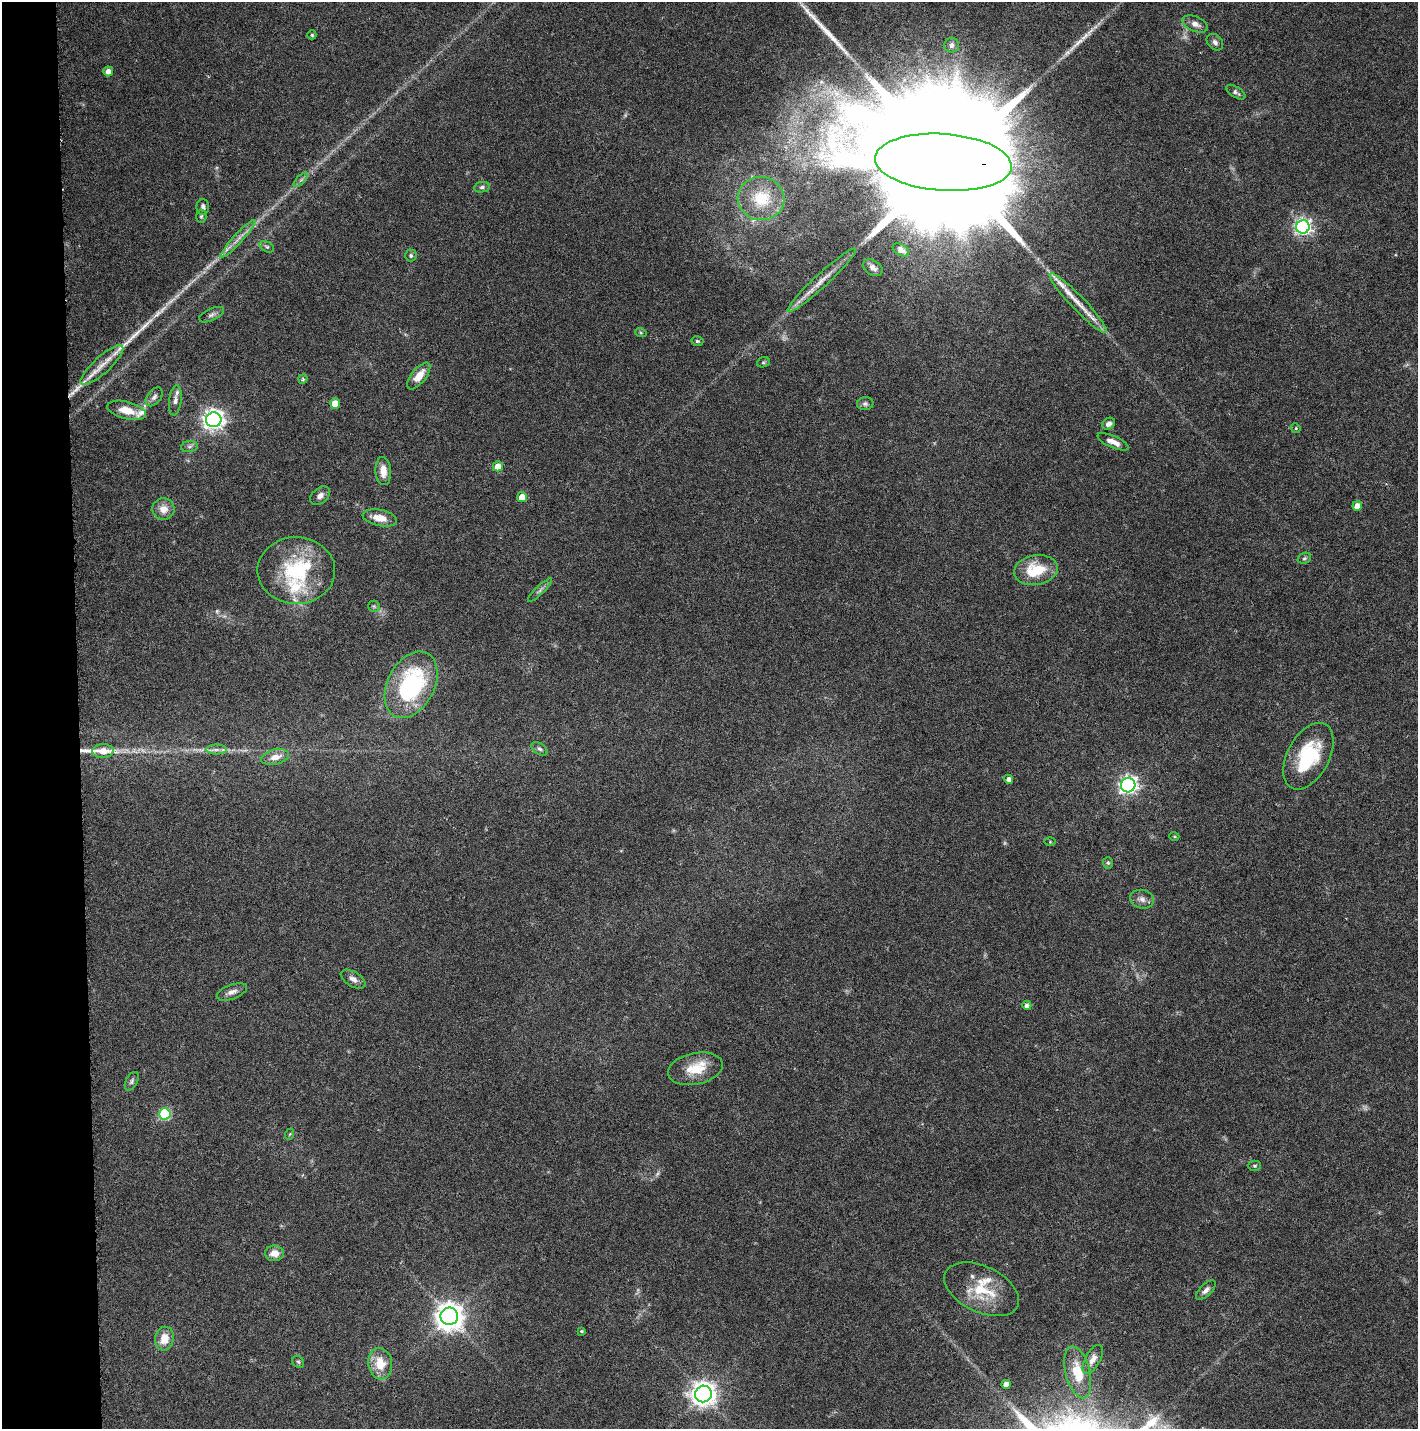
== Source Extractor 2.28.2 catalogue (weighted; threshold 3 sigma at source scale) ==
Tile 4 of 3 x 3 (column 1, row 2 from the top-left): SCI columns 148-1563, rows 1429-2855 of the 4545 x 4293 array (HDU 1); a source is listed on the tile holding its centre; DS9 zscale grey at full resolution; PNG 1420 x 1431 px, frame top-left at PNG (2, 2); each listed source drawn as its Kron ellipse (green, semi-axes under 4 px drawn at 4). Shown black and unused: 5% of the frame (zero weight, under 3 of 6 exposures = <1% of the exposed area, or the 3 px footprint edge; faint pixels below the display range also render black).
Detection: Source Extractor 2.28.2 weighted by HDU 2 'WHT'; one run over the whole footprint, this tile lists its part. Background 0.0301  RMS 0.0024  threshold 0.00996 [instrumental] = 3 sigma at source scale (4.09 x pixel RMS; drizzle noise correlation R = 1.36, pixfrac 0.8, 0.0396/0.0396 arcsec/px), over >= 5 px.
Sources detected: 98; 6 too faint to see at this stretch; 5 long thin detections or spike segments (spike, bleed or trail) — neither listed nor drawn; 6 inside a brighter listed object's ellipse — not listed separately; the other 81 listed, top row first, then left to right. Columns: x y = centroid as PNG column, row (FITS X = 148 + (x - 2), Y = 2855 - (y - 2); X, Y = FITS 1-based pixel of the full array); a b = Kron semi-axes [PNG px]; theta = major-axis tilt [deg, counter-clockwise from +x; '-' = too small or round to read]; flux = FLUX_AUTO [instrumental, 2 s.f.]
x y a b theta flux
1195 24 13 7 -23 1.4
312 35 4 4 - 0.35
1215 42 9 7 -46 0.8
951 45 7 7 - 1.2
108 71 5 5 - 1.4
1236 92 11 5 -32 0.63
943 162 68 28 -4 23000
301 180 9 3 45 0.55
482 187 8 5 10 0.53
761 199 23 21 -9 9.7
203 207 8 6 90 0.78
201 216 6 5 - 0.39
1303 227 7 6 - 75
238 239 25 4 48 2
267 247 8 5 -28 0.45
901 250 9 5 -31 1
411 255 6 6 - 0.46
873 268 10 7 -35 1.2
822 280 46 6 43 3.6
1078 303 41 7 -46 4.5
212 315 13 6 24 0.8
641 333 6 4 -19 0.29
697 341 6 4 -15 0.35
763 362 6 5 - 0.36
102 365 28 8 42 3.8
419 376 16 7 52 3.4
303 379 5 4 - 0.36
154 397 11 6 53 0.82
175 400 15 6 83 1
335 404 5 5 - 3.8
865 404 8 6 9 0.62
127 410 19 8 -14 3.4
214 420 7 7 - 140
1109 424 7 5 34 0.81
1296 428 5 4 - 0.3
1113 442 17 6 -24 1.7
189 447 8 5 6 0.66
498 466 5 5 - 3
383 471 14 8 -87 2.3
320 496 11 7 40 1.1
522 497 5 5 - 2.8
1357 506 5 4 - 2.2
163 509 11 11 - 2.2
380 518 17 8 -11 3.2
1304 558 7 5 21 0.45
1036 570 22 14 10 8.3
296 571 39 33 -1 19
540 590 16 4 44 0.78
374 606 6 5 - 0.4
411 685 35 23 63 30
540 749 9 5 -35 0.6
216 750 10 5 0 0.88
103 751 10 7 2 2.2
1308 756 36 21 61 15
275 757 14 7 13 2.1
1009 779 4 4 - 1.1
1128 785 7 7 - 88
1174 836 5 3 - 0.21
1050 842 5 3 - 0.23
1108 863 6 5 - 0.4
1142 899 12 9 -13 1.3
353 979 14 7 -31 1.3
232 992 16 7 20 1.3
1027 1005 4 4 - 0.81
695 1069 28 15 12 6
132 1081 10 6 62 0.64
165 1114 6 6 - 20
290 1134 6 3 71 0.24
1255 1166 6 5 - 0.4
274 1253 9 8 - 2.3
982 1289 40 23 -26 9.6
1206 1290 12 6 44 1
449 1316 9 9 - 290
582 1331 3 3 - 0.25
164 1339 12 9 81 3.4
1093 1359 16 7 60 1.7
298 1362 6 5 - 0.41
380 1364 16 12 -81 4.8
1078 1372 26 12 -75 5.8
1006 1384 4 4 - 1.6
703 1394 8 8 - 210
Overlapping masked pixels (flux is a lower limit): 1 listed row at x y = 943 162